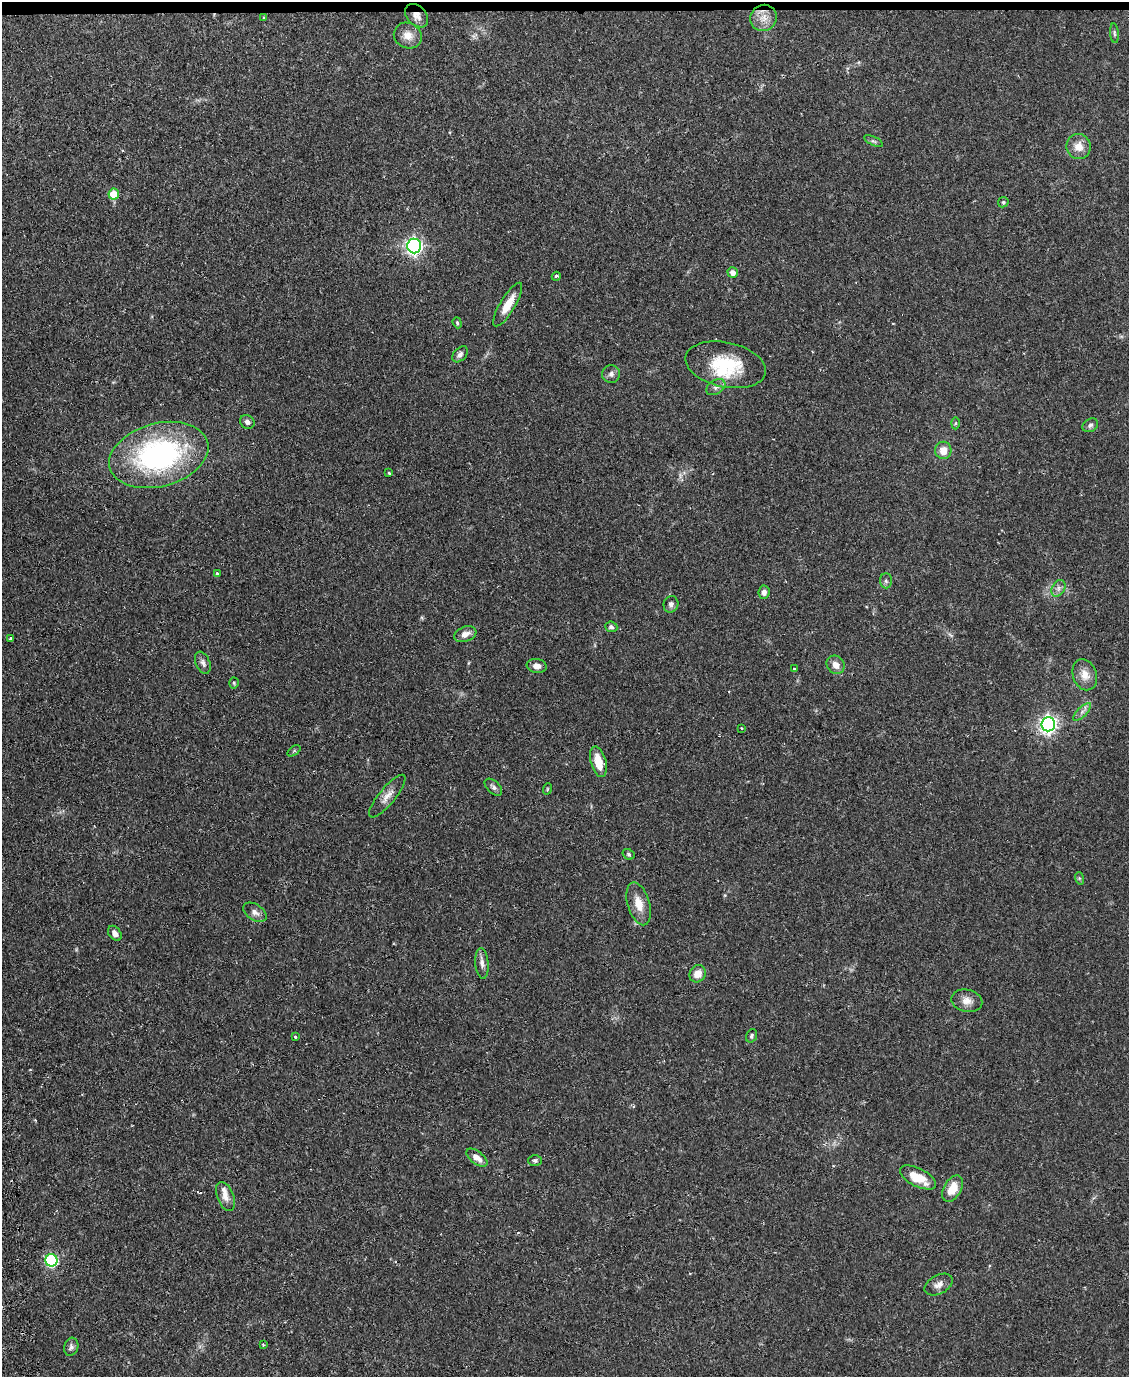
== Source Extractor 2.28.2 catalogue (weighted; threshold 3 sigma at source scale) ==
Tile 3 of 4 x 3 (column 3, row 1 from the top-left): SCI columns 2311-3437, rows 2886-4260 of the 4619 x 4496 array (HDU 1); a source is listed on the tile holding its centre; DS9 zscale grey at full resolution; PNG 1131 x 1379 px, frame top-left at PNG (2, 2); each listed source drawn as its Kron ellipse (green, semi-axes under 4 px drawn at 4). Shown black and unused: <1% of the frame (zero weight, under 2 of 3 exposures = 3% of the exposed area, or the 3 px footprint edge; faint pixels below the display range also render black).
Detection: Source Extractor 2.28.2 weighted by HDU 2 'WHT'; one run over the whole footprint, this tile lists its part. Background 0.0815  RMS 0.0057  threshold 0.0255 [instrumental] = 3 sigma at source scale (4.5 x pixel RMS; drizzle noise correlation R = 1.50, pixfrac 1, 0.05/0.05 arcsec/px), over >= 5 px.
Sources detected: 68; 1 inside a brighter object's white glare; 1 cosmic-ray / hot-pixel residue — neither listed nor drawn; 1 inside a brighter listed object's ellipse — not listed separately; the other 65 listed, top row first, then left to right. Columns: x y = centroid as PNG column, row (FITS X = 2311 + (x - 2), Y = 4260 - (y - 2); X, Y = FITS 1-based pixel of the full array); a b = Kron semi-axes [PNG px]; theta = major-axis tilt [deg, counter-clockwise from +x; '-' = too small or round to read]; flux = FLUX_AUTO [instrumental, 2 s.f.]
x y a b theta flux
417 16 13 9 -47 4.4
264 17 3 2 - 0.61
764 18 13 13 - 6.6
1114 33 10 4 -85 1.1
408 36 14 12 -27 5.6
873 141 10 4 -26 1.2
1079 147 12 12 - 6.2
114 194 5 5 - 12
1003 202 5 5 - 0.82
414 246 7 7 - 180
733 272 5 5 - 3.4
556 276 5 3 - 0.9
508 304 25 7 59 9
457 323 6 4 -70 0.75
460 354 9 6 47 2.1
726 365 41 22 -12 30
611 374 9 9 - 2.3
716 387 10 7 31 2.2
247 422 7 6 - 2.1
955 423 6 4 88 0.7
1090 425 8 6 29 1.5
943 450 8 8 - 6.1
159 455 51 31 15 120
389 473 3 3 - 0.99
217 574 4 3 - 1.4
886 581 7 6 - 1.3
1058 588 9 6 59 2.2
764 592 7 5 85 2.6
671 604 8 7 - 1.9
611 627 6 5 - 1.4
465 634 11 7 20 3.6
11 638 3 3 - 0.84
203 663 11 7 -67 2.1
836 665 10 8 -50 4.2
537 666 10 7 -9 2.9
794 669 3 3 - 0.74
1085 675 16 12 -70 6.4
234 683 5 4 - 0.76
1082 712 11 4 45 2.2
1048 724 7 7 - 220
742 728 3 3 - 1
294 751 7 4 37 0.82
598 762 16 7 -75 10
493 787 10 6 -43 1.7
547 789 6 3 72 0.57
387 796 27 8 50 5.1
628 854 6 5 - 0.87
1079 878 6 4 -72 0.72
639 904 22 11 -73 8.4
255 912 13 8 -32 3.1
115 933 8 6 -53 2.9
482 963 15 6 -85 2.9
698 974 9 8 - 5.5
967 1001 15 11 -12 4.9
751 1036 7 5 70 1.1
295 1037 3 3 - 1.2
477 1158 12 6 -37 4.7
535 1160 7 5 0 1.2
918 1177 20 9 -27 13
952 1189 14 8 59 9.4
225 1197 15 8 -68 4.4
51 1260 6 6 - 69
939 1285 15 9 28 3.6
263 1345 3 3 - 0.52
71 1347 9 7 74 1.8
Overlapping masked pixels (flux is a lower limit): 1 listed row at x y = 417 16